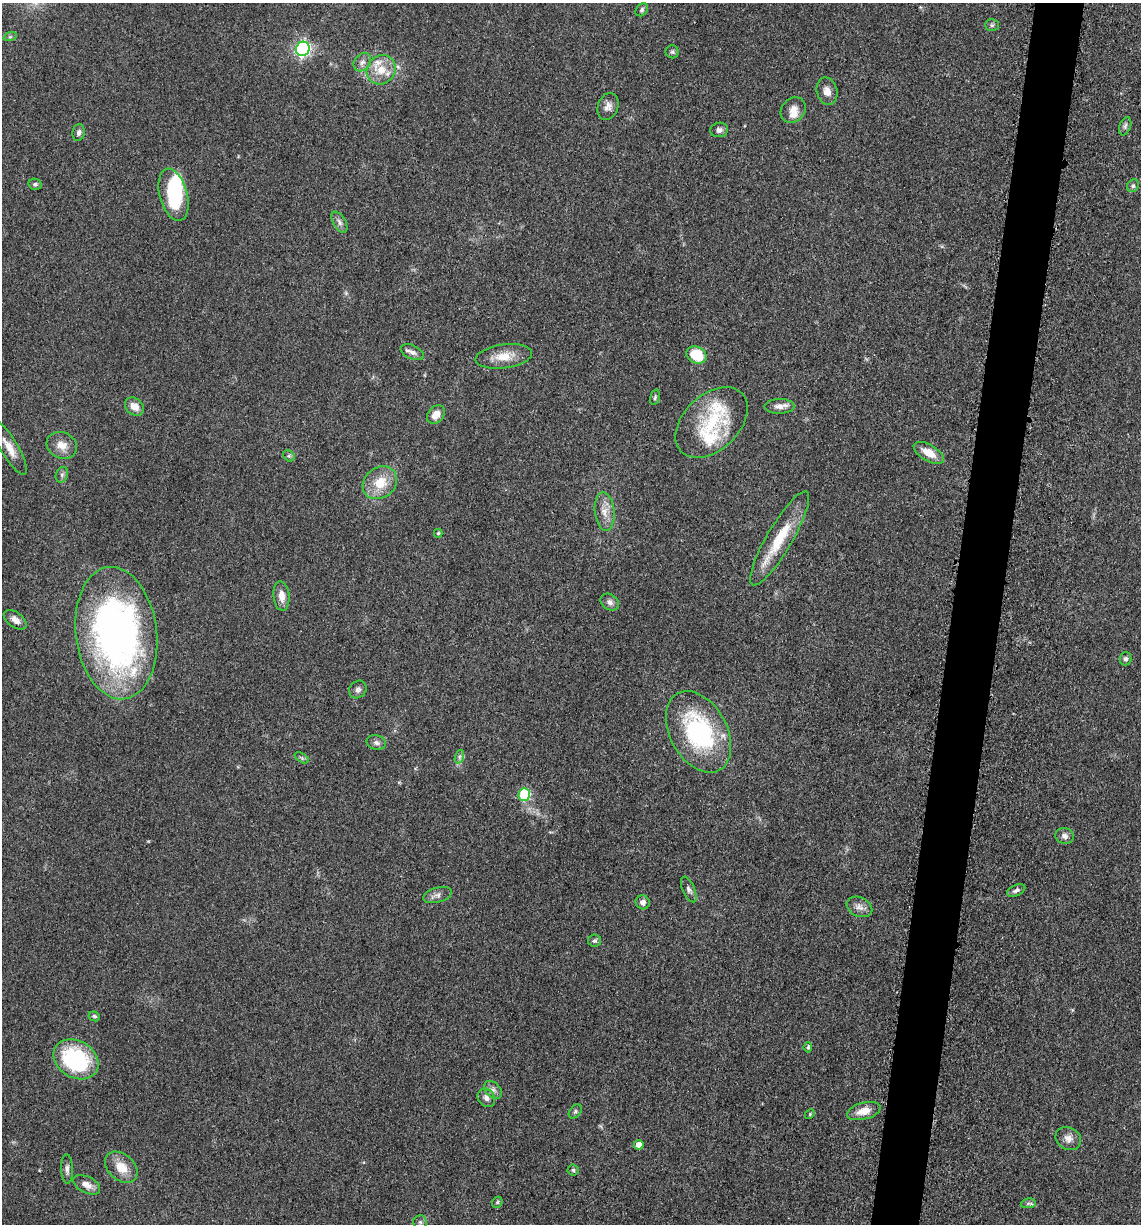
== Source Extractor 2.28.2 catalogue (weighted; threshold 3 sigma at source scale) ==
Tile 10 of 4 x 4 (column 2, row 3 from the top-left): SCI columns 1385-2523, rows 1243-2464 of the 4978 x 4921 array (HDU 1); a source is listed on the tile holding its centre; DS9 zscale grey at full resolution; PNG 1143 x 1226 px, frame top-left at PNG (2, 3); each listed source drawn as its Kron ellipse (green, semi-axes under 4 px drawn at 4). Shown black and unused: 4% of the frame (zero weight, under 3 of 5 exposures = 4% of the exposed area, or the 3 px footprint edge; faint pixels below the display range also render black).
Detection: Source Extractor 2.28.2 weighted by HDU 2 'WHT'; one run over the whole footprint, this tile lists its part. Background 0.0561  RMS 0.0058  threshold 0.0263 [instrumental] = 3 sigma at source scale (4.5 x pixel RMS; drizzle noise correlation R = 1.50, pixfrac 1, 0.05/0.05 arcsec/px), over >= 5 px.
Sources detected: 74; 1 inside a brighter object's white glare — neither listed nor drawn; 4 inside a brighter listed object's ellipse — not listed separately; the other 69 listed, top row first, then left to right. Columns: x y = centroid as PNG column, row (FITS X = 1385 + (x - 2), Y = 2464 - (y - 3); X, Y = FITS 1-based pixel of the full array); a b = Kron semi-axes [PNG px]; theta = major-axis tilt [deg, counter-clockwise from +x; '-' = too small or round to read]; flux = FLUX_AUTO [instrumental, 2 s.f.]
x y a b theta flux
642 10 7 5 47 1.2
992 25 7 6 - 1.3
10 37 7 4 19 0.96
303 49 7 6 - 140
672 52 6 6 - 1.2
362 62 10 7 50 2.8
381 70 15 14 - 10
827 91 14 10 -75 4.7
608 106 14 10 70 3.7
793 110 14 11 46 5.3
1125 126 9 5 69 1.8
719 130 9 7 9 2.3
79 132 8 6 81 1.8
35 184 7 5 -11 1.4
1133 186 6 5 - 1.3
173 195 27 14 -75 36
339 222 11 6 -60 2.4
412 352 12 7 -24 2.8
696 355 10 8 -26 18
504 356 28 12 8 11
655 397 8 4 74 1.1
779 406 15 7 1 4
134 407 10 8 -42 5.8
436 415 10 7 50 6
712 422 42 27 43 33
62 445 15 13 -25 6.6
9 448 31 8 -60 7.8
929 453 17 8 -30 8.8
289 456 6 5 - 1
62 475 8 6 70 1.6
380 483 18 15 38 14
605 512 19 9 -84 6.8
438 533 4 4 - 0.93
780 538 54 12 60 26
281 596 14 8 -85 5.2
610 602 10 7 -35 2.6
15 620 13 7 -37 3.6
116 633 66 40 -83 250
1125 659 6 6 - 1.5
358 689 9 8 - 2.2
699 732 44 28 -61 76
376 743 10 7 -13 2.2
459 757 7 4 72 1.3
302 758 8 4 -32 1.1
524 794 6 5 - 45
1065 836 9 8 - 2.7
689 889 14 6 -66 2.2
1016 890 10 5 24 1.8
438 895 15 7 15 2.9
643 902 7 7 - 2.9
859 907 13 9 -25 3.9
594 940 6 6 - 1.3
94 1016 6 4 -24 1.2
808 1047 5 4 - 1.3
76 1059 24 18 -31 56
493 1090 10 7 -45 2.4
486 1098 10 8 -51 2.8
575 1111 8 5 50 1.2
864 1111 17 8 14 7.1
810 1114 5 4 - 0.65
1068 1138 13 11 -30 4
639 1145 5 5 - 5.2
121 1167 18 13 -42 10
67 1169 15 6 -88 2.4
573 1170 5 5 - 0.97
87 1185 14 8 -27 5.1
497 1202 6 5 - 0.86
1028 1203 7 5 7 1.4
420 1222 7 6 - 1.7